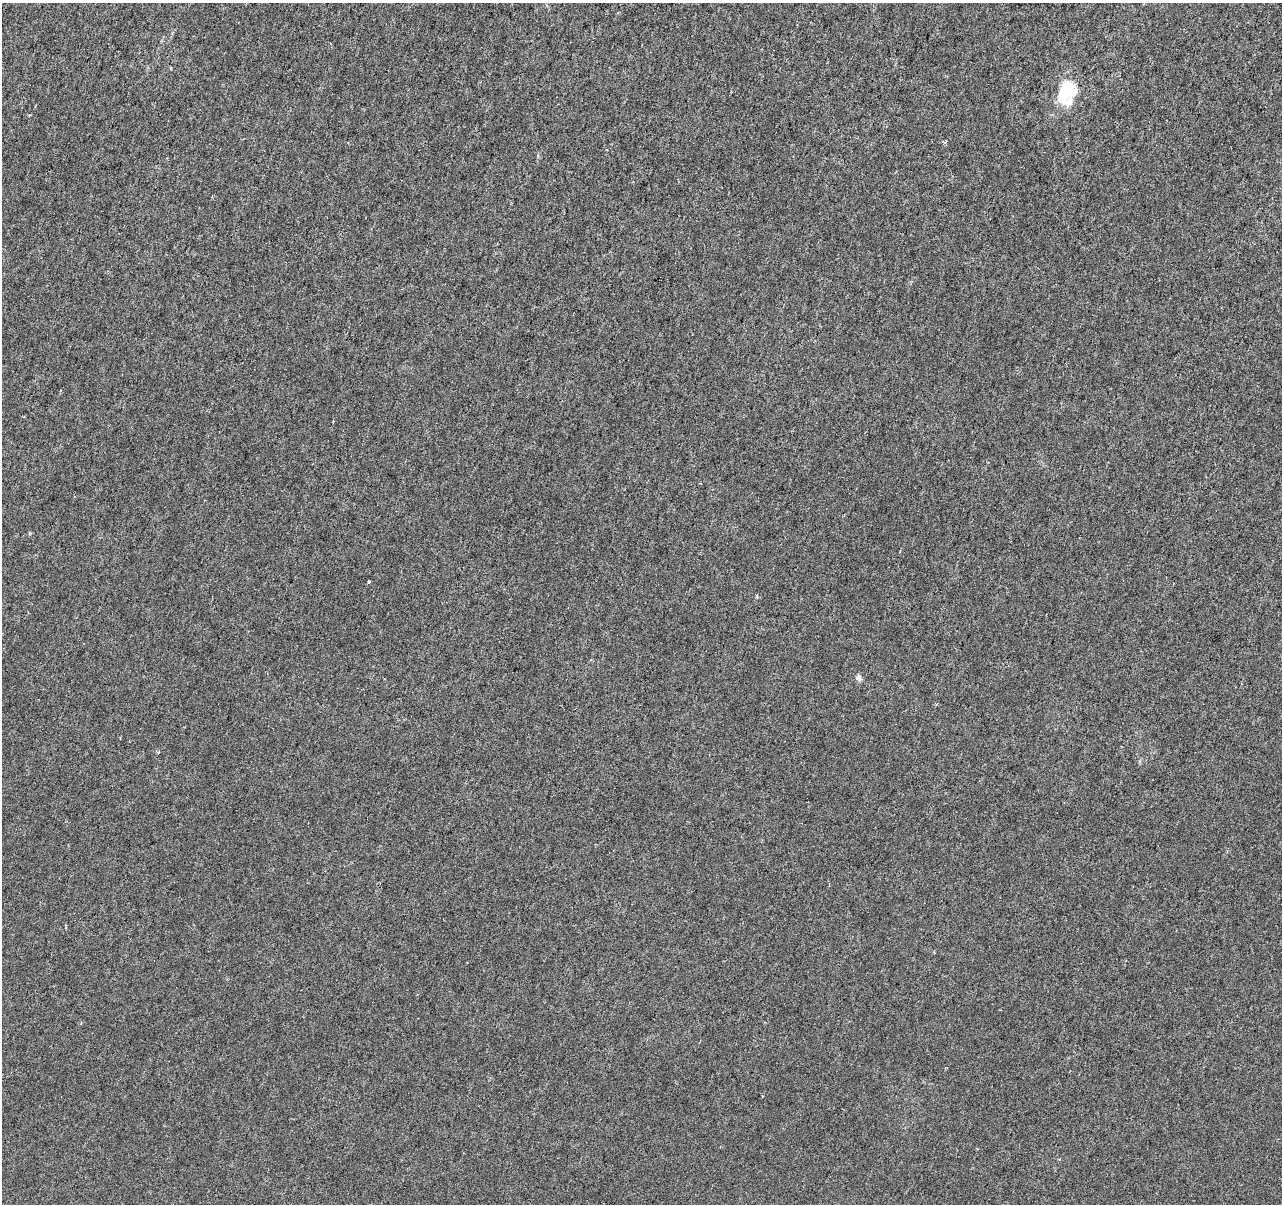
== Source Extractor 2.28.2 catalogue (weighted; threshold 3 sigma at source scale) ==
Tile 10 of 4 x 4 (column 2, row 3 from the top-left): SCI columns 1281-2560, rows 1424-2625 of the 5128 x 5312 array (HDU 1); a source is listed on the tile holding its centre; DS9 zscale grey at full resolution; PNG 1284 x 1206 px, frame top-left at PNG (2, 3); no overlay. Shown black and unused: <1% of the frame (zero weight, under 3 of 6 exposures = <1% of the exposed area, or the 3 px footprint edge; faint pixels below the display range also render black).
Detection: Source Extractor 2.28.2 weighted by HDU 2 'WHT'; one run over the whole footprint, this tile lists its part. Background -1.32e-04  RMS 0.0013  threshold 0.00513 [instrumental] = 3 sigma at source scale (4.09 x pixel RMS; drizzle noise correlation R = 1.36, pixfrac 0.8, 0.0396/0.0396 arcsec/px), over >= 5 px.
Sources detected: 5; all 5 listed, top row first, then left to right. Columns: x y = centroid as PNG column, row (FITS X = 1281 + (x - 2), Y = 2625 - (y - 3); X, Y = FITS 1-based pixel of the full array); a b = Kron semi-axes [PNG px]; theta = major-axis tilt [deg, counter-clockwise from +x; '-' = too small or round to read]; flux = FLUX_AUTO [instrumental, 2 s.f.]
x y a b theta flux
1066 93 33 22 77 5.3
30 533 5 3 - 0.12
369 581 4 3 - 0.1
859 678 7 7 - 0.39
945 1068 4 2 - 0.093